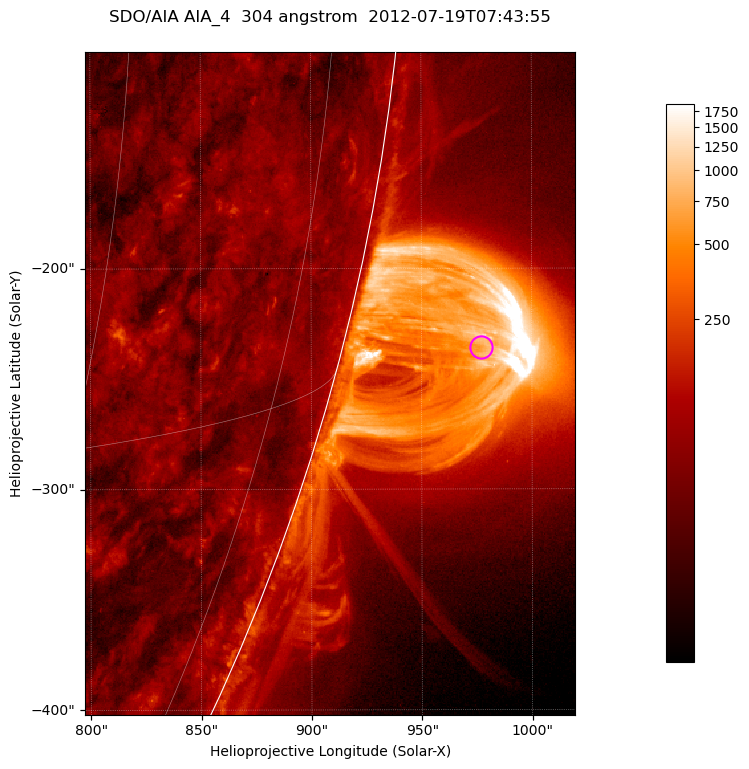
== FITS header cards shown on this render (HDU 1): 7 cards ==
TELESCOP= 'SDO/AIA '           / For AIA: SDO/AIA
INSTRUME= 'AIA_4   '           / For AIA: AIA_ATA1, AIA_ATA2, AIA_ATA3 or AIA_AT
WAVELNTH=                  304 / [angstrom] Wavelength
WAVEUNIT= 'angstrom'           / Wavelength unit: angstrom
DATE-OBS= '2012-07-19T07:43:55.124' / [ISO] Date when observation started; ISO 8
CTYPE1  = 'HPLN-TAN'           / CTYPE1; Typically HPLN
CTYPE2  = 'HPLT-TAN'           / CTYPE2; Typically HPLT

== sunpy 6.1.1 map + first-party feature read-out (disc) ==
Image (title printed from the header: SDO/AIA AIA_4  304 angstrom  2012-07-19T07:43:55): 370 x 500 px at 0.6 arcsec/px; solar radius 944 arcsec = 1573 px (partial field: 1.2% of the solar disc is inside the frame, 49% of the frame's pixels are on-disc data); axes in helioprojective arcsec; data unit not stated in the header (colour bar unlabelled)
Orientation: roll -0.132 deg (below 1 deg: not rotated)
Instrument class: DISC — disc imager (sunpy class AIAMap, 304 A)
Bright regions (active regions / flare kernels): reference = the on-disc median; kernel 3 px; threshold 5 sigma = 121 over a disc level ~60.9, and >= 1.15x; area >= 185 px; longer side >= 4 px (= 2.4 arcsec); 0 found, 0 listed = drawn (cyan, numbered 1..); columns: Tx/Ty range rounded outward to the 2 arcsec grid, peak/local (2 s.f.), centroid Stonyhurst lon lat
Off-limb structures (1.02-1.3 R_sun): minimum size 92 px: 3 found; the strongest spans PA ~250..260 deg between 1.02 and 1.14 R_sun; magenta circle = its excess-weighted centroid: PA ~255 deg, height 1.06 R_sun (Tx ~976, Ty ~-236 arcsec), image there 12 x the reference